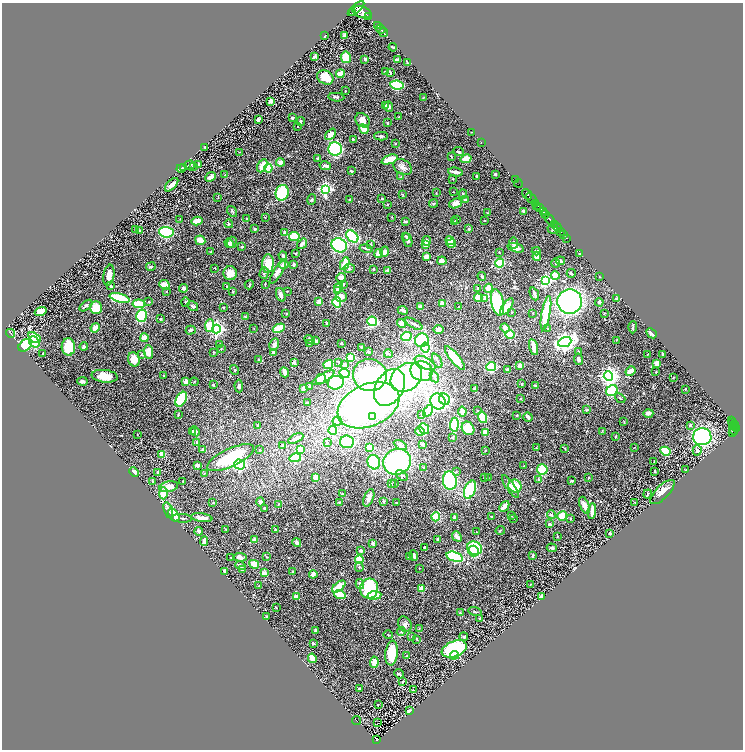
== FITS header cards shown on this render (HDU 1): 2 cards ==
NAXIS1  =                 1482
NAXIS2  =                 1495

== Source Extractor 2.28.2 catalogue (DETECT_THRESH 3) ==
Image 1482 x 1495 px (HDU 1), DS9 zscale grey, zoomed out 1/2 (1 PNG px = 2 x 2 image px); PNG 745 x 752 px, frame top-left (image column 2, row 1494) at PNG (2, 3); each listed source drawn as its Kron ellipse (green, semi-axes under 4 px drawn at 4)
Background 0.768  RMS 0.028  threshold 0.0851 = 3 sigma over >= 5 px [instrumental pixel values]
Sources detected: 534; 21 cannot appear on this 1/2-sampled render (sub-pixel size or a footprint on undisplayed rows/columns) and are neither listed nor drawn; of the other 513, the 500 brightest by FLUX_AUTO listed and drawn (13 fainter detections omitted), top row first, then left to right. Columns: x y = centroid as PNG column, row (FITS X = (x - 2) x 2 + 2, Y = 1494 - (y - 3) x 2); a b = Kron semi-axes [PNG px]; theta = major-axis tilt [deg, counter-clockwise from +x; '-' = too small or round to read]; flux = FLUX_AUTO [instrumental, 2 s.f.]
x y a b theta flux
356 9 10 4 40 2400
362 12 10 5 -18 4300
352 13 2 2 - 250
369 17 2 1 - 61
377 25 2 2 - 150
381 29 5 2 - 720
384 33 4 2 - 680
324 36 2 2 - 7.3
344 36 4 2 - 8.2
393 47 4 2 - 5
314 57 3 2 - 7.3
346 57 6 5 - 81
365 59 2 2 - 13
397 60 3 2 - 7.9
407 62 4 1 - 4.7
386 72 2 2 - 12
390 72 4 2 - 4.8
340 74 4 3 - 55
325 77 9 6 -30 100
397 85 7 4 -10 270
345 91 2 1 - 2.7
336 97 8 3 -4 9.6
423 97 4 2 - 2.1
271 101 3 3 - 29
386 105 3 3 - 7.3
389 107 5 4 - 16
398 117 3 2 - 3.6
292 118 3 3 - 11
258 119 4 3 - 10
362 120 8 6 -46 37
301 121 4 3 - 6.9
388 123 4 3 - 4.6
297 126 2 2 - 2.2
364 129 5 3 - 92
472 132 2 1 - 1.9
331 134 7 4 47 33
381 136 7 3 -1 8.1
353 139 3 2 - 7.4
481 142 2 1 - 1.9
395 144 3 2 - 3.6
205 147 3 2 - 3.9
335 149 7 6 - 370
240 152 3 1 - 3.3
459 152 5 3 - 7.9
451 157 3 3 - 5.6
318 159 3 3 - 10
390 159 8 3 21 110
466 159 5 4 - 61
280 162 4 4 - 24
199 164 3 3 - 23
190 165 5 2 - 4.8
193 166 4 3 - 6.9
262 166 7 4 62 64
325 166 6 3 -11 18
184 167 3 2 - 3.7
403 167 10 7 -30 29
181 168 4 2 - 3.8
268 168 4 3 - 130
351 171 3 3 - 5.7
456 172 7 3 -9 33
495 174 2 2 - 6.8
225 175 3 3 - 4.3
401 176 4 3 - 5.8
477 176 3 2 - 7.2
210 177 6 4 43 20
453 179 3 2 - 2.7
515 180 2 1 - 20
518 183 4 1 - 31
172 185 8 3 45 27
325 189 4 4 - 820
453 192 2 2 - 2.4
282 193 8 6 73 300
436 193 2 2 - 2.3
402 194 4 2 - 3.8
463 194 4 2 - 5.6
527 194 6 2 -53 1100
218 197 2 2 - 2.4
382 198 3 2 - 3.6
531 199 7 2 -48 780
312 200 5 4 - 8.7
349 200 3 2 - 5
465 200 2 2 - 19
455 203 6 4 21 37
387 204 2 2 - 2.5
433 204 4 4 - 6.7
536 204 3 1 - 160
536 206 3 1 - 170
540 208 4 2 - 470
232 211 6 2 -55 5.1
523 211 3 2 - 8.7
543 212 3 2 - 280
488 213 3 2 - 3.3
545 214 4 3 - 360
265 217 3 2 - 2.6
392 217 2 2 - 2.9
246 218 2 2 - 5.3
180 219 3 2 - 2.4
550 219 6 2 -46 1200
456 220 3 3 - 3.5
485 220 2 2 - 2
197 221 6 3 13 58
406 221 4 2 - 7.3
454 222 4 3 - 5.5
229 224 4 4 - 4.6
554 224 2 1 - 250
557 227 5 2 - 770
255 229 2 2 - 9.4
469 229 3 3 - 6.2
553 229 6 3 -20 6.3
135 230 3 3 - 4.4
140 231 3 3 - 5.1
166 232 7 5 -4 380
285 232 4 4 - 16
561 232 3 1 - 49
564 235 2 2 - 84
352 236 7 5 -45 370
405 236 4 3 - 3.9
294 237 5 4 - 180
567 238 2 1 - 23
200 240 5 4 - 45
408 240 7 3 -70 15
427 241 5 4 - 15
450 241 5 4 - 45
232 242 5 4 - 12
229 243 5 3 - 13
514 243 5 4 - 14
302 244 6 3 52 18
370 244 3 3 - 4.3
451 244 5 3 - 44
339 245 8 7 - 400
426 245 3 3 - 26
242 247 3 2 - 5.4
516 248 8 4 -16 34
366 249 7 3 -12 14
536 251 4 4 - 13
211 252 2 2 - 6.1
385 252 5 4 - 25
499 252 3 2 - 3.2
296 253 3 3 - 3.5
378 253 5 3 - 41
580 253 2 2 - 2.1
283 256 4 4 - 14
537 256 4 3 - 29
426 257 3 3 - 34
442 261 4 3 - 36
560 261 4 3 - 12
500 263 4 3 - 170
556 263 4 3 - 7.6
268 264 9 6 87 97
294 264 4 2 - 6.9
345 264 6 3 64 120
284 265 4 4 - 18
151 267 5 3 - 8
349 268 5 4 - 11
215 269 3 2 - 2.5
373 269 2 2 - 3.6
388 270 4 4 - 6.4
278 271 14 4 59 46
230 273 7 7 - 47
264 273 6 4 72 12
571 273 4 2 - 8.4
109 275 10 5 80 43
482 276 4 3 - 5.8
555 276 4 3 - 81
600 277 3 2 - 2.4
341 278 5 5 - 29
545 280 4 4 - 630
265 284 3 1 - 4
343 284 4 3 - 4.9
164 285 5 4 - 43
249 285 5 3 - 4.4
111 286 4 3 - 8.1
227 287 3 2 - 1.8
184 288 4 4 - 13
338 288 5 4 - 27
478 288 3 3 - 5.7
488 288 4 3 - 60
337 290 4 3 - 13
287 291 3 2 - 2.1
166 292 3 2 - 2.5
233 292 3 2 - 3.5
534 294 7 3 -69 19
281 295 7 4 -70 21
341 297 5 5 - 31
120 298 10 4 -16 270
478 298 4 4 - 56
485 299 4 3 - 25
617 299 3 3 - 15
149 302 2 2 - 2.8
185 302 4 2 - 3.4
319 302 3 3 - 38
337 302 5 4 - 250
570 302 12 12 - 1300
599 302 4 3 - 7.2
498 303 13 6 -78 360
139 304 6 4 -5 140
442 304 3 3 - 67
86 306 7 3 39 12
193 306 6 3 -32 8.4
420 306 2 2 - 32
223 307 3 2 - 3.3
459 307 2 1 - 1.8
507 307 10 4 56 66
96 308 6 6 - 89
403 310 5 2 - 25
41 311 6 3 19 67
512 312 2 2 - 3.1
533 313 2 2 - 2.1
546 313 17 4 79 180
604 313 2 2 - 3.5
286 314 3 2 - 3.4
141 316 6 5 - 220
245 316 4 2 - 3.1
160 319 3 3 - 4
372 321 5 4 - 230
327 323 2 2 - 4.6
402 323 5 4 - 20
414 324 10 3 -29 14
210 325 6 4 84 94
633 327 6 1 89 6.7
95 328 5 3 - 53
279 328 6 3 28 150
505 328 5 4 - 23
216 329 4 4 - 1500
254 329 3 2 - 2
548 329 3 2 - 3.4
191 330 5 3 - 11
438 330 5 4 - 30
10 333 5 2 - 3.5
652 333 6 3 -42 17
510 334 5 4 - 180
406 337 5 4 - 140
34 338 7 4 -35 120
144 338 4 4 - 35
309 339 5 4 - 10
422 340 7 6 - 260
616 340 2 2 - 1.8
316 341 3 3 - 22
34 342 6 4 -52 110
565 342 7 4 22 2700
309 343 3 2 - 3.5
341 343 3 3 - 5.6
220 344 3 2 - 2.3
274 344 6 4 65 22
25 345 7 5 40 200
68 347 9 7 88 130
84 347 4 3 - 13
361 347 4 3 - 4.5
534 347 8 3 -76 39
425 348 5 4 - 170
221 349 3 2 - 3.1
149 352 7 4 -85 50
213 352 3 2 - 2.5
368 352 3 2 - 14
578 352 2 2 - 2.4
273 353 4 4 - 12
43 354 2 2 - 3.7
388 354 4 2 - 8.2
647 354 2 1 - 3.1
662 354 2 2 - 5.8
142 355 3 3 - 4.2
351 357 3 3 - 130
455 358 14 5 -51 150
134 359 7 6 - 60
259 359 3 2 - 2.9
578 359 6 4 -81 17
437 361 8 2 -63 9.6
339 362 3 3 - 4.5
294 363 2 2 - 50
425 363 11 5 -28 66
657 363 3 3 - 34
328 365 5 4 - 120
344 365 4 3 - 36
519 366 3 3 - 18
491 367 5 4 - 200
234 370 5 2 - 4.3
508 370 3 3 - 10
422 371 11 9 -20 120
630 371 5 3 - 35
284 372 5 3 - 30
656 372 3 2 - 1.9
344 373 5 4 - 230
370 375 17 16 - 690
105 376 13 6 -6 67
164 376 2 2 - 3.2
608 376 4 4 - 2400
406 377 17 13 37 1100
434 377 6 3 -61 7.8
673 377 2 2 - 2
323 378 13 3 30 110
321 379 5 4 - 86
82 381 5 3 - 14
185 382 4 3 - 18
194 382 4 2 - 4.2
336 383 8 6 15 440
522 384 3 2 - 4.3
213 385 2 2 - 5.4
239 386 6 3 -86 9.4
310 386 4 3 - 9.8
535 386 3 3 - 7.9
389 387 20 14 59 170
303 388 4 3 - 28
475 389 3 3 - 24
685 389 2 2 - 9.1
612 391 6 5 - 170
521 398 3 2 - 3.2
620 398 6 2 -42 4
181 399 8 5 59 210
445 399 6 5 - 400
438 401 8 7 - 620
307 403 3 2 - 3.7
368 405 32 21 23 2500
478 410 3 3 - 4
587 410 3 3 - 5.2
428 411 6 4 58 120
462 411 5 3 - 24
648 413 5 3 - 34
422 414 4 2 - 8.9
178 415 3 2 - 3.2
517 415 3 2 - 3.4
373 417 3 2 - 64
482 417 6 4 -73 180
528 417 5 3 - 17
337 421 4 4 - 10
731 421 2 2 - 48
624 422 4 2 - 3.4
733 423 2 2 - 110
734 424 2 2 - 100
258 425 2 2 - 16
454 425 7 4 85 410
690 425 3 3 - 6.2
733 426 2 1 - 42
468 428 7 6 - 160
424 429 6 4 -54 320
733 429 6 4 -73 410
736 429 3 2 - 150
333 430 4 4 - 110
192 431 3 3 - 5.4
195 431 5 3 - 12
420 431 5 3 - 35
602 431 3 2 - 3.4
485 432 3 3 - 65
733 432 2 1 - 45
137 434 3 1 - 2.1
453 437 3 3 - 5.4
616 437 4 2 - 3.7
702 437 9 8 - 680
296 438 8 3 28 35
197 442 3 3 - 6.5
328 442 3 2 - 2.7
347 442 7 6 - 160
422 444 3 2 - 7.8
400 445 7 3 -30 19
283 446 4 3 - 16
370 447 2 2 - 160
536 447 3 3 - 3.3
635 447 2 1 - 2.5
565 448 3 2 - 4.3
300 449 4 4 - 58
203 450 3 3 - 15
260 450 3 2 - 3.6
485 450 2 2 - 2.3
697 450 5 4 - 13
665 451 5 4 - 150
162 454 3 3 - 62
231 458 25 9 24 280
295 458 6 4 9 220
654 461 2 1 - 3.1
374 462 7 6 - 220
397 462 14 12 25 730
240 464 5 5 - 290
197 465 4 3 - 18
524 466 2 2 - 4.1
424 468 3 2 - 3.1
542 469 5 5 - 140
686 470 3 2 - 2.7
655 471 2 2 - 6.6
134 472 5 3 - 20
158 472 3 3 - 10
456 472 3 3 - 6.2
204 474 4 2 - 3.2
402 475 6 4 -39 13
315 477 3 3 - 46
485 478 3 3 - 3.9
488 478 4 3 - 4.5
588 478 3 2 - 3.3
539 480 4 2 - 7.3
152 481 2 1 - 3.6
183 481 2 2 - 4.8
450 481 9 7 -84 390
572 481 3 3 - 5.7
391 484 3 2 - 4
394 484 3 3 - 3.5
515 486 6 6 - 90
169 487 9 5 11 46
510 487 13 4 -55 26
470 490 9 5 68 270
662 492 16 6 45 34
163 493 6 4 -90 98
342 494 4 2 - 2.9
648 494 4 2 - 3.7
369 498 9 5 68 28
384 501 3 3 - 5.1
260 502 4 3 - 11
339 502 3 2 - 3
635 502 2 2 - 1.8
213 503 3 2 - 2.3
396 503 4 2 - 3.5
278 504 2 2 - 2.1
584 505 9 4 -68 25
504 506 6 3 47 38
264 508 3 2 - 7.3
168 510 8 4 -72 15
592 511 8 2 85 31
174 515 7 5 -53 75
511 515 3 3 - 8.8
551 515 4 3 - 7.6
562 516 5 4 - 84
436 517 4 4 - 98
455 517 4 3 - 16
492 517 2 2 - 4.4
182 518 10 2 -3 9.6
202 518 11 3 -8 28
513 518 2 2 - 5.6
570 518 3 2 - 4.8
550 524 3 2 - 9.3
226 530 2 2 - 2.7
276 530 3 3 - 6.7
500 530 5 1 - 2.5
199 531 4 3 - 24
476 532 2 2 - 2.7
610 533 2 2 - 6.9
457 536 5 3 - 37
557 536 3 2 - 2.5
255 540 4 3 - 28
438 540 3 2 - 7.2
204 541 5 3 - 35
297 543 4 4 - 15
373 543 2 2 - 14
424 547 3 2 - 3.4
475 548 8 6 -25 320
552 548 5 4 - 11
361 551 4 3 - 12
474 551 5 5 - 230
414 556 5 2 - 16
532 556 4 2 - 8.6
240 557 6 4 -7 25
266 557 3 3 - 3.6
409 557 3 2 - 4.3
455 557 8 4 -16 410
231 558 2 2 - 2.1
359 559 4 3 - 97
254 564 5 3 - 110
240 565 5 3 - 15
359 567 5 2 - 4.2
419 568 2 2 - 4
242 569 3 2 - 16
225 571 4 3 - 7.5
292 572 3 2 - 2.6
264 573 2 2 - 98
313 574 4 3 - 33
360 584 5 4 - 18
530 584 3 2 - 1.9
258 586 2 2 - 1.8
339 586 8 4 39 98
369 588 10 9 - 310
422 588 4 3 - 52
340 594 6 3 -19 110
374 595 7 4 7 70
296 597 4 3 - 25
541 597 3 2 - 30
276 607 3 2 - 4.4
475 611 6 2 -15 5
460 613 3 2 - 5.3
266 616 2 2 - 4.4
480 618 4 2 - 4.7
405 624 8 6 -61 18
419 629 3 3 - 4.6
316 630 4 3 - 8.1
401 632 4 3 - 7.7
388 635 4 2 - 3.4
412 636 3 2 - 3.6
464 637 4 3 - 7.1
417 639 3 2 - 3.2
313 643 3 2 - 11
454 649 13 7 22 500
392 653 12 6 83 120
407 655 2 2 - 2.3
454 655 5 4 - 38
312 658 5 3 - 54
374 662 6 3 84 54
399 674 5 4 - 7.5
403 682 3 2 - 4.3
359 688 3 2 - 4.7
413 690 2 1 - 2.1
378 705 2 2 - 1.9
409 711 3 2 - 13
357 721 5 1 - 76
378 723 2 1 - 34
376 740 3 2 - 93
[13 fainter detections neither listed nor drawn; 21 sub-pixel or undisplayed-footprint detections neither listed nor drawn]